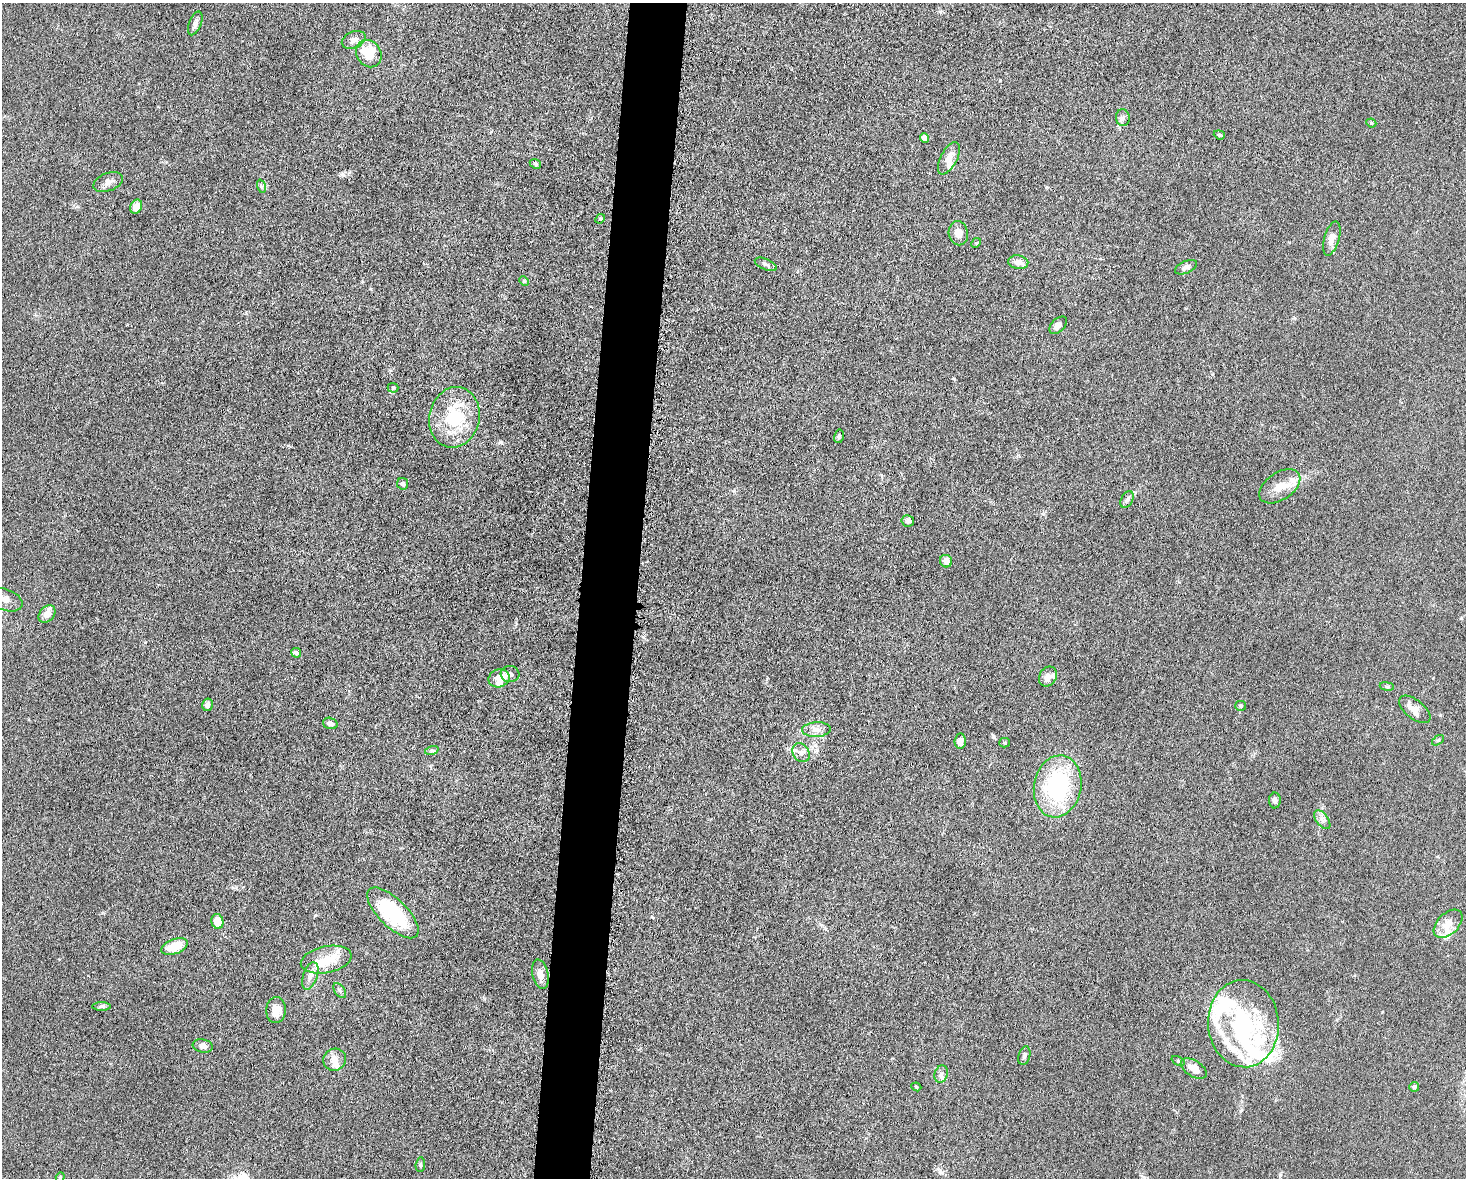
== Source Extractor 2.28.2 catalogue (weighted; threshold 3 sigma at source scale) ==
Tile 8 of 3 x 4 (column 2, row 3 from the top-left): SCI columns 1693-3156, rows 1184-2359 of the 4746 x 4720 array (HDU 1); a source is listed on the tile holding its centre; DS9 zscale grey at full resolution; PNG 1468 x 1180 px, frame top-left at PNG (2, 3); each listed source drawn as its Kron ellipse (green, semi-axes under 4 px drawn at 4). Shown black and unused: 4% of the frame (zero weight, under 5 of 10 exposures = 2% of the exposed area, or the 3 px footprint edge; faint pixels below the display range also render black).
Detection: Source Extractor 2.28.2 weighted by HDU 2 'WHT'; one run over the whole footprint, this tile lists its part. Background 0.023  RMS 0.0021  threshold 0.00866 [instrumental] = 3 sigma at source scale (4.09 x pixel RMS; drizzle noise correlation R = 1.36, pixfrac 0.8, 0.05/0.05 arcsec/px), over >= 5 px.
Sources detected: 93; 6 inside a brighter object's white glare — neither listed nor drawn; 17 inside a brighter listed object's ellipse — not listed separately; the other 70 listed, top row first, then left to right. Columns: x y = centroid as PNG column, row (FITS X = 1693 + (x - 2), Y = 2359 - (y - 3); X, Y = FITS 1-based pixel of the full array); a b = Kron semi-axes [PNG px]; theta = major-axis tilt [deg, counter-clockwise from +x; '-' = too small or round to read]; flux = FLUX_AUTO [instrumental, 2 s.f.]
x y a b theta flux
195 23 12 6 68 0.76
354 40 12 8 24 1.1
369 54 14 12 -58 5.8
1123 118 8 7 - 0.72
1371 123 5 4 - 0.25
1219 135 6 4 -20 0.27
925 138 5 4 - 2.2
949 158 18 8 62 1.8
535 164 6 4 -23 0.34
108 182 15 9 21 1.3
261 186 7 4 -72 0.35
136 207 7 5 66 2
600 219 5 4 - 0.23
958 233 12 9 -79 1.6
1332 239 17 7 73 1.4
976 243 5 4 - 0.23
1018 262 10 7 -10 1.4
766 264 12 5 -24 0.48
1186 267 12 6 23 0.72
524 281 5 3 - 0.21
1058 325 10 6 45 1.2
393 388 5 5 - 0.27
454 417 30 25 76 12
839 436 7 4 80 0.36
403 484 6 5 - 0.45
1280 486 23 13 34 2.9
1127 500 9 5 62 0.53
908 521 6 5 - 0.62
946 561 6 6 - 1.3
5 600 18 10 -20 2
47 614 10 7 49 1.6
296 653 5 4 - 0.62
510 674 9 8 - 0.66
1048 676 10 8 58 1.3
499 678 10 9 - 1.7
1387 686 7 3 -8 0.25
207 705 6 5 - 0.65
1241 706 5 5 - 0.32
1415 709 18 9 -39 2
330 723 7 5 -18 0.58
816 730 14 7 3 1.3
1438 740 7 3 36 0.28
960 741 7 5 85 1.1
1005 743 5 5 - 0.24
432 750 7 4 18 0.35
801 753 10 8 -57 1.1
1058 786 31 23 79 21
1275 800 8 6 -90 0.62
1322 820 11 6 -53 0.77
393 913 33 14 -44 14
217 921 7 6 - 2.8
1448 924 17 10 44 2.8
175 946 14 7 21 4.7
326 960 26 13 12 4.3
540 974 15 8 -77 1.5
310 976 14 7 71 1.3
340 990 8 5 -54 0.4
102 1006 9 4 0 0.41
276 1010 13 9 87 2.4
1243 1024 43 35 -86 22
203 1046 10 6 -10 1
1024 1056 9 5 76 0.54
335 1060 11 11 - 1.6
1178 1061 7 4 -25 0.31
1194 1068 14 8 -33 2.1
941 1074 9 6 72 0.62
916 1087 5 4 - 0.25
1414 1087 5 5 - 0.49
420 1165 7 4 85 0.32
60 1177 5 4 - 0.26
Isophote crosses this tile's border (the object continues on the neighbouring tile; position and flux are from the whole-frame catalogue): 2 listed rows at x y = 5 600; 60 1177
Unlisted compact peaks at least as high as the median listed source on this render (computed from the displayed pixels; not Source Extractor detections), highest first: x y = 501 442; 994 737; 342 174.